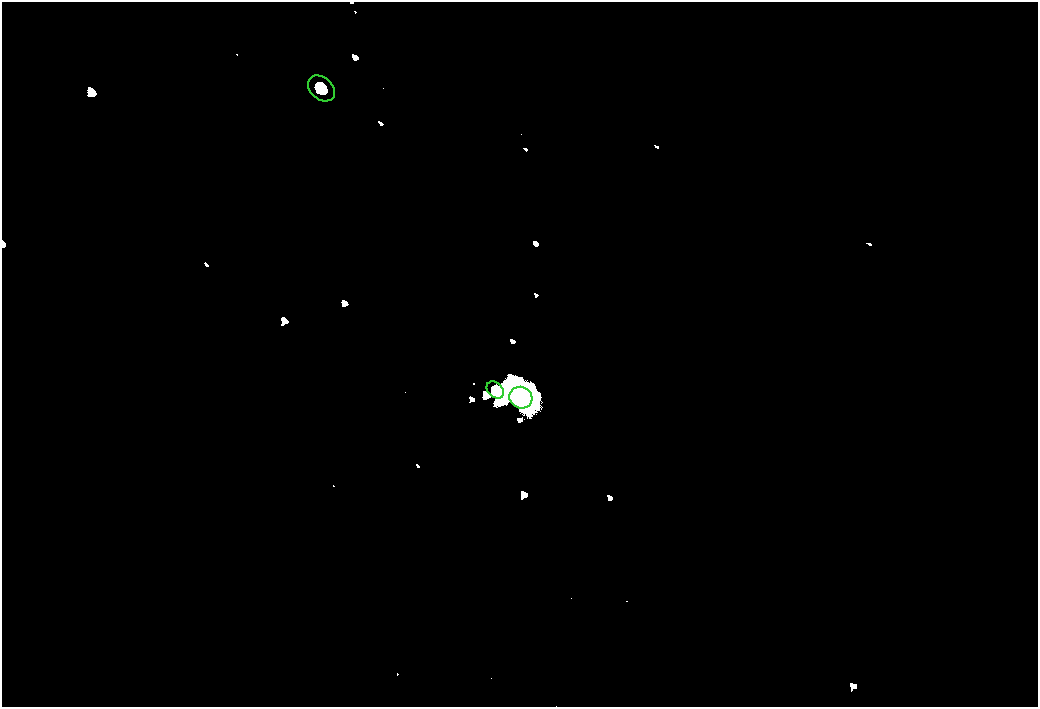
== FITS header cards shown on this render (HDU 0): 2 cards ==
NAXIS1  =                 2072
NAXIS2  =                 1410

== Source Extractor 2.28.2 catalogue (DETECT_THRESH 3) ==
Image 2072 x 1410 px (HDU 0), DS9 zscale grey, zoomed out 1/2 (1 PNG px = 2 x 2 image px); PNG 1040 x 709 px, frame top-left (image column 1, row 1410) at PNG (2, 2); each listed source drawn as its Kron ellipse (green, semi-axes under 4 px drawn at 4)
Background 80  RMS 26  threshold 78.1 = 3 sigma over >= 5 px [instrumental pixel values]
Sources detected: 3; all 3 listed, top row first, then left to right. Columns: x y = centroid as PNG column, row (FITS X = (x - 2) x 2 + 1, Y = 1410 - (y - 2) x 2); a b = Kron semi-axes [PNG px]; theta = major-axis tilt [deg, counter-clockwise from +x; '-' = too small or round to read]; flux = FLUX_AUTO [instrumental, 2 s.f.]
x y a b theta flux
321 88 15 11 -42 65000
495 390 10 7 -44 26000
521 398 11 10 - 49000